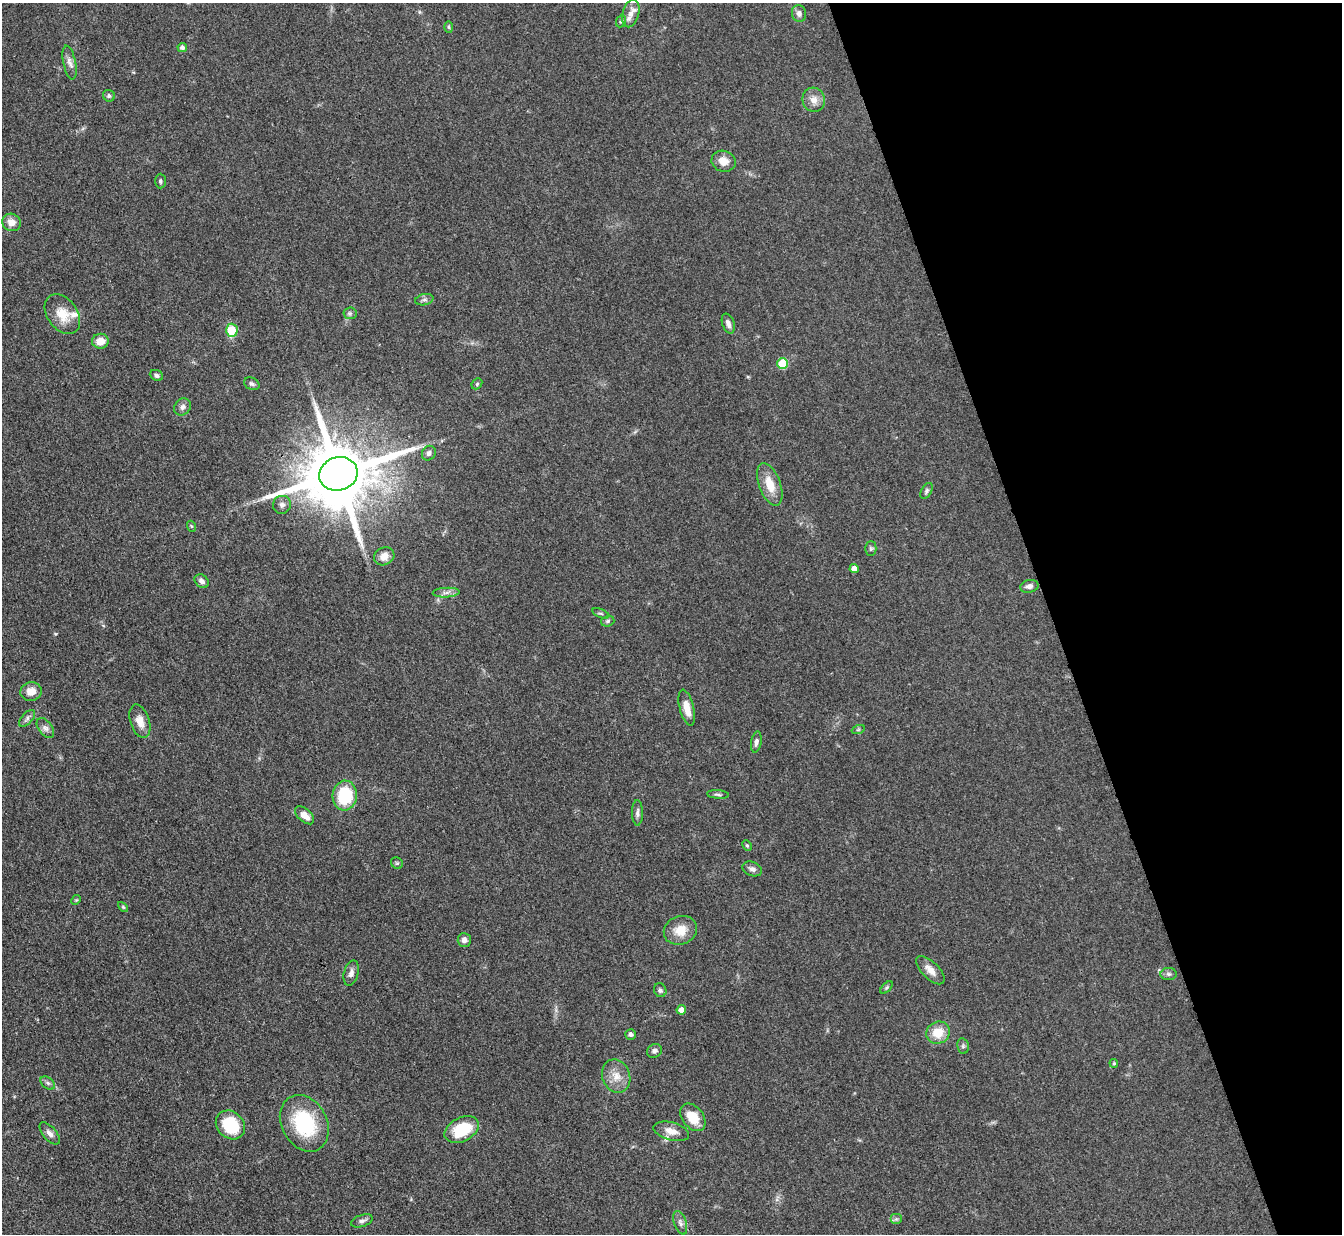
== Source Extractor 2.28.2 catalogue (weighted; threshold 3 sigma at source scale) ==
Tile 12 of 4 x 4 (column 4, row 3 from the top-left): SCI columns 4022-5361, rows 1506-2737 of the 5362 x 5347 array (HDU 1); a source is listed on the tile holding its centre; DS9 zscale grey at full resolution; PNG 1344 x 1236 px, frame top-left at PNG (2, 3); each listed source drawn as its Kron ellipse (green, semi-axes under 4 px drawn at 4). Shown black and unused: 22% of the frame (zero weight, under 3 of 4 exposures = <1% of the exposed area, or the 3 px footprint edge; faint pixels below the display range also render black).
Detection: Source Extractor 2.28.2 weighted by HDU 2 'WHT'; one run over the whole footprint, this tile lists its part. Background 0.0547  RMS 0.005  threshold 0.0226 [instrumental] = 3 sigma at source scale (4.5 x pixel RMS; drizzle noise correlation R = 1.50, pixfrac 1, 0.05/0.05 arcsec/px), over >= 5 px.
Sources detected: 78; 2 inside a brighter listed object's ellipse — not listed separately; the other 76 listed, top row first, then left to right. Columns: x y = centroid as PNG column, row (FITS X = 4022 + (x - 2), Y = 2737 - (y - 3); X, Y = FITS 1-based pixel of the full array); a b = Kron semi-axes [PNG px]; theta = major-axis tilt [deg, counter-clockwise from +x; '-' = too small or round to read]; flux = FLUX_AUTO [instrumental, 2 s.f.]
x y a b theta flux
631 14 14 8 75 4.2
799 14 8 7 - 2.2
621 21 6 5 - 0.81
449 27 6 4 -88 0.72
182 48 5 4 - 1.6
70 63 17 6 -78 2.7
109 96 6 5 - 1.1
814 100 12 11 - 4.2
724 161 12 10 -18 4.8
160 181 7 5 -89 1
11 222 9 8 - 4.7
424 300 9 5 13 1.3
350 313 6 6 - 1.2
62 314 22 15 -54 9.2
728 324 10 6 -72 2.1
232 330 6 6 - 13
100 341 8 7 - 5.4
782 363 5 5 - 20
156 375 7 5 -24 1.4
252 384 8 6 -27 1.3
477 384 6 5 - 0.66
183 407 9 7 46 2
429 453 8 6 58 1.7
338 474 19 16 17 6100
770 484 22 10 -69 9.2
926 491 9 5 59 1.1
282 505 9 9 - 2.2
191 526 5 3 - 0.53
871 549 7 5 89 1.1
384 556 10 8 26 4
854 568 4 4 - 3.1
202 581 8 6 -40 1.9
1029 586 9 6 11 2.2
446 593 13 5 3 2.1
601 613 9 3 -21 0.7
608 621 7 5 18 1.1
31 691 11 9 8 4.7
687 708 18 7 -76 5.9
27 718 10 5 48 1.6
140 721 17 9 -72 5
45 728 11 6 -52 2.2
858 730 6 4 19 0.74
756 742 10 5 80 1.8
718 794 11 3 -4 1
345 796 15 12 86 25
637 813 13 5 -90 1.7
304 815 11 6 -42 4.5
747 845 5 4 - 0.67
397 863 6 5 - 0.81
752 869 10 7 -23 1.8
76 900 5 4 - 0.56
123 907 6 3 -45 0.58
680 930 17 14 20 8.1
464 940 7 6 - 2.3
930 970 18 8 -45 4.8
351 973 13 7 75 2.4
1169 974 8 6 -1 1.5
887 987 7 4 45 0.83
660 990 7 6 - 1.3
681 1010 5 4 - 3.2
938 1033 12 11 - 9.7
631 1034 5 5 - 1.4
963 1046 8 5 -79 1.1
654 1051 8 6 30 1.6
1114 1063 4 3 - 0.62
616 1076 17 13 -69 6.5
48 1083 8 5 -37 1.3
693 1117 15 10 -52 9.8
304 1123 30 22 -61 35
230 1125 16 13 -42 20
462 1130 18 12 27 19
671 1131 18 9 -15 4.7
50 1133 13 6 -49 2.6
896 1219 6 5 - 1
362 1221 11 6 18 1.7
680 1223 12 6 -71 1.8
Overlapping masked pixels (flux is a lower limit): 1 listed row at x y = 338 474